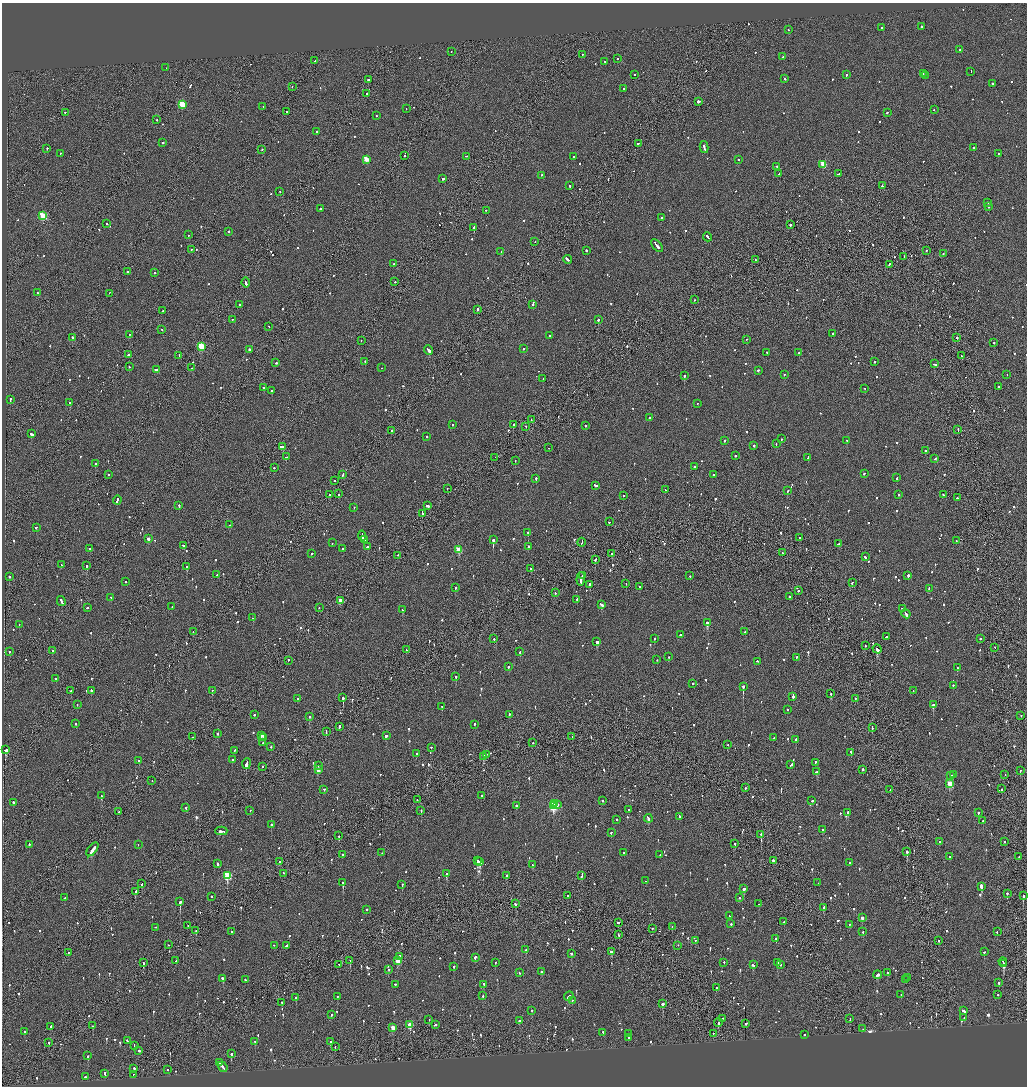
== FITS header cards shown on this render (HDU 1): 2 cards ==
NAXIS1  =                 2050
NAXIS2  =                 2168

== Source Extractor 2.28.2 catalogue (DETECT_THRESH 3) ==
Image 2050 x 2168 px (HDU 1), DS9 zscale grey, zoomed out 1/2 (1 PNG px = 2 x 2 image px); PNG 1029 x 1088 px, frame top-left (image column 2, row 2168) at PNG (2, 3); each listed source drawn as its Kron ellipse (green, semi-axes under 4 px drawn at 4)
Background -0.112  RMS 0.1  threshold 0.312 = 3 sigma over >= 5 px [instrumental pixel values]
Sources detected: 1147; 51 cannot appear on this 1/2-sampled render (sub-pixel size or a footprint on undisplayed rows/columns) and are neither listed nor drawn; of the other 1096, the 500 brightest by FLUX_AUTO listed and drawn (596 fainter detections omitted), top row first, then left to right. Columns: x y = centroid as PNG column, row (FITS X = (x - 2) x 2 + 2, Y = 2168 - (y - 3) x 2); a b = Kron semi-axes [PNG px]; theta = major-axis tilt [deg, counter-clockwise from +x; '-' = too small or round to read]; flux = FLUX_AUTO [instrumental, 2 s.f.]
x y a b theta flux
921 27 2 2 - 270
881 28 2 2 - 120
789 30 2 2 - 80
960 50 2 2 - 130
451 52 2 2 - 140
583 55 2 2 - 90
782 57 2 2 - 80
618 59 2 2 - 120
315 61 2 2 - 350
605 62 2 2 - 140
166 68 2 2 - 210
971 72 2 2 - 160
923 74 2 2 - 87
634 75 2 2 - 140
846 75 2 2 - 140
925 76 2 2 - 91
785 79 2 2 - 530
368 80 2 2 - 120
993 84 2 2 - 140
292 87 2 1 - 80
623 89 2 2 - 110
367 94 2 2 - 190
699 102 4 2 - 670
182 105 3 3 - 840
263 107 2 2 - 80
406 109 2 1 - 96
934 110 2 1 - 100
287 112 2 2 - 320
65 113 2 1 - 350
887 113 2 2 - 100
376 116 2 2 - 170
157 120 2 2 - 170
316 132 2 2 - 87
163 143 2 2 - 150
638 144 3 2 - 100
704 148 6 2 -76 440
973 148 2 2 - 120
47 149 2 1 - 350
262 150 2 2 - 92
60 154 2 2 - 220
998 154 2 2 - 80
404 156 2 1 - 85
466 157 2 1 - 96
573 157 2 2 - 290
366 160 3 3 - 420
738 160 2 2 - 250
823 165 3 3 - 620
777 167 2 2 - 130
778 174 4 1 - 200
838 174 2 2 - 140
541 176 2 2 - 97
443 179 3 2 - 180
570 186 3 2 - 120
882 186 3 2 - 130
280 192 2 2 - 160
987 203 2 2 - 120
989 207 2 2 - 130
321 209 3 2 - 150
486 211 2 1 - 130
43 216 3 3 - 910
661 218 2 2 - 150
107 224 2 2 - 120
790 225 2 2 - 610
474 228 2 2 - 460
228 232 2 2 - 170
189 235 2 2 - 120
708 237 4 2 - 360
535 242 2 1 - 150
657 246 7 2 -50 580
191 250 2 1 - 160
586 251 2 2 - 290
926 251 2 2 - 120
501 252 2 2 - 98
943 254 2 1 - 180
904 257 3 2 - 200
568 260 4 2 - 420
755 260 2 2 - 77
394 264 3 2 - 150
889 265 3 2 - 140
127 272 2 2 - 110
155 273 2 2 - 160
395 282 2 1 - 86
246 283 5 2 - 310
37 293 2 1 - 120
109 294 2 1 - 280
695 300 2 2 - 77
240 305 2 2 - 90
533 305 2 1 - 330
478 310 2 2 - 390
163 311 2 2 - 140
233 320 2 2 - 81
598 320 2 2 - 280
269 327 2 1 - 190
162 330 2 2 - 90
832 334 2 2 - 110
130 335 2 1 - 150
550 336 2 2 - 230
72 338 2 2 - 220
957 338 2 2 - 270
747 340 2 2 - 79
361 341 2 1 - 160
994 343 2 2 - 120
201 347 3 3 - 910
523 349 2 2 - 81
250 350 2 2 - 480
428 350 5 2 - 1300
767 353 2 2 - 93
799 353 2 2 - 93
129 355 2 2 - 810
179 356 3 1 - 84
961 356 3 2 - 190
365 362 2 2 - 130
874 362 2 2 - 150
276 363 2 2 - 120
935 364 3 2 - 140
129 367 2 2 - 130
192 368 2 2 - 82
382 368 2 1 - 100
156 370 3 2 - 250
758 371 2 2 - 140
784 375 2 2 - 110
1007 375 2 2 - 140
684 376 2 2 - 640
543 379 2 2 - 100
998 387 2 2 - 370
264 388 2 2 - 99
865 389 2 2 - 84
272 391 2 2 - 500
10 400 3 2 - 140
70 403 2 2 - 260
697 404 2 2 - 79
649 418 2 2 - 180
531 420 2 1 - 110
452 425 2 2 - 130
513 425 2 2 - 140
586 426 2 2 - 93
526 427 2 1 - 78
958 430 3 1 - 110
391 431 2 1 - 98
31 434 3 2 - 330
426 437 2 2 - 91
782 439 2 2 - 150
724 441 3 2 - 170
847 441 2 1 - 170
776 444 2 2 - 79
754 446 2 2 - 150
282 447 4 2 - 460
549 448 2 2 - 190
925 451 2 2 - 230
735 456 2 2 - 220
286 457 3 2 - 170
495 458 2 1 - 350
808 458 2 2 - 160
935 459 2 2 - 120
515 461 2 2 - 90
95 464 2 2 - 100
695 467 3 2 - 140
274 468 2 2 - 86
864 474 3 2 - 100
108 475 2 1 - 140
343 475 3 2 - 150
714 475 2 2 - 100
897 478 3 2 - 180
536 479 2 2 - 140
335 481 2 1 - 100
596 486 3 2 - 260
447 489 2 1 - 82
665 490 2 2 - 220
788 491 3 2 - 150
338 494 2 2 - 110
330 495 2 2 - 100
899 495 2 2 - 130
943 495 2 2 - 79
623 496 2 2 - 140
957 498 2 2 - 160
117 500 4 2 - 360
179 506 2 2 - 400
427 506 3 2 - 280
354 508 2 2 - 89
422 514 3 1 - 420
609 522 2 2 - 90
230 525 3 2 - 160
36 528 2 2 - 100
528 533 2 2 - 310
362 536 5 2 - 290
799 538 3 2 - 160
148 539 2 2 - 120
365 540 2 2 - 110
493 540 2 2 - 1100
956 541 2 2 - 88
332 543 2 2 - 110
582 543 4 1 - 280
838 544 2 2 - 140
183 546 3 2 - 150
367 547 3 2 - 210
529 547 2 2 - 140
90 549 2 2 - 190
343 549 2 2 - 220
459 550 3 3 - 570
782 553 2 1 - 130
312 554 2 2 - 95
612 554 2 2 - 410
398 556 2 1 - 110
865 557 3 2 - 120
595 560 3 1 - 250
61 565 2 2 - 88
86 566 2 2 - 680
187 567 2 2 - 550
531 569 2 2 - 150
217 575 2 2 - 150
582 576 3 1 - 290
690 576 2 2 - 91
908 576 3 2 - 480
9 577 2 2 - 88
581 579 6 2 86 490
126 582 2 2 - 110
852 583 2 2 - 98
626 584 2 1 - 140
589 585 2 2 - 520
639 587 2 2 - 110
455 588 2 2 - 420
929 589 2 2 - 83
798 591 2 2 - 100
555 593 2 2 - 180
790 597 2 2 - 87
111 598 2 2 - 110
577 600 2 2 - 83
340 601 3 2 - 200
61 602 5 2 - 350
601 605 4 2 - 290
172 607 2 2 - 80
87 608 3 2 - 97
319 608 2 2 - 130
902 609 3 2 - 170
402 610 2 2 - 520
906 614 5 2 - 350
253 618 2 2 - 92
707 623 3 2 - 860
19 625 2 2 - 86
193 632 2 1 - 170
745 632 2 2 - 120
681 635 2 2 - 300
886 637 2 1 - 180
494 639 2 2 - 240
654 639 2 2 - 200
980 639 2 2 - 190
597 642 2 2 - 580
865 646 2 1 - 120
995 648 2 1 - 78
877 649 5 2 - 850
406 650 2 1 - 89
52 651 2 2 - 230
10 652 2 2 - 280
520 652 2 2 - 100
669 657 2 2 - 88
796 658 2 2 - 150
657 660 2 2 - 120
288 661 2 2 - 150
758 662 2 2 - 150
509 667 2 2 - 240
957 668 2 2 - 410
456 677 2 2 - 450
56 679 2 2 - 270
693 684 2 2 - 250
953 686 2 2 - 89
743 687 2 2 - 4100
71 691 2 2 - 180
91 691 2 2 - 550
212 691 2 1 - 190
913 691 2 1 - 86
831 694 2 2 - 150
793 697 3 2 - 440
343 698 2 2 - 720
297 699 2 2 - 110
855 699 2 2 - 100
77 705 2 2 - 130
933 705 2 2 - 770
442 707 2 2 - 180
788 710 2 2 - 210
254 715 2 2 - 150
509 715 2 2 - 210
1021 716 2 2 - 94
309 717 2 2 - 770
76 724 2 2 - 81
475 725 2 2 - 160
340 727 3 1 - 190
872 728 3 1 - 200
326 732 3 1 - 160
218 734 2 2 - 220
261 736 4 2 - 260
386 736 3 2 - 540
192 737 2 2 - 120
572 737 2 2 - 100
263 738 2 2 - 130
774 738 2 2 - 220
795 740 2 2 - 280
263 743 2 2 - 78
532 743 2 2 - 98
728 745 2 1 - 500
271 747 2 2 - 96
431 748 2 2 - 110
5 750 3 2 - 2000
234 751 2 2 - 85
851 753 3 2 - 210
416 754 2 2 - 160
486 755 3 1 - 180
484 757 3 2 - 240
232 760 2 2 - 130
139 761 2 2 - 1000
815 763 3 2 - 170
246 764 5 2 - 2200
791 765 4 2 - 290
318 766 2 2 - 99
262 767 2 2 - 91
318 770 3 3 - 200
863 770 2 2 - 290
1020 771 2 2 - 100
817 772 3 2 - 360
953 775 2 2 - 450
1005 775 2 1 - 220
950 776 2 2 - 370
152 781 2 2 - 130
950 784 3 3 - 550
745 788 2 2 - 80
1001 789 2 1 - 570
324 790 2 2 - 100
890 790 2 1 - 78
101 796 2 2 - 360
481 796 2 1 - 100
417 800 2 2 - 84
603 801 2 2 - 78
812 801 2 2 - 200
13 803 2 2 - 170
555 804 3 2 - 440
557 805 2 2 - 490
516 806 2 2 - 160
553 806 4 3 - 1700
186 808 2 2 - 360
628 810 2 2 - 96
250 811 2 2 - 91
421 811 2 2 - 190
119 812 2 1 - 110
848 813 2 2 - 510
978 813 2 2 - 1100
679 817 3 2 - 170
648 819 4 2 - 330
617 820 2 2 - 240
983 821 2 2 - 170
271 825 2 2 - 190
822 830 2 2 - 130
221 831 6 2 1 410
611 833 2 2 - 130
761 835 2 1 - 7800
339 836 2 2 - 180
939 842 2 2 - 95
1005 842 2 2 - 110
735 844 2 2 - 95
29 845 2 2 - 180
138 845 2 2 - 100
92 850 8 2 52 620
907 852 2 2 - 1200
382 853 2 2 - 99
624 853 2 2 - 230
342 855 2 2 - 350
660 855 2 2 - 85
949 857 2 2 - 88
1019 857 2 1 - 95
477 861 3 2 - 870
773 861 3 2 - 170
280 862 2 2 - 160
479 862 4 2 - 1700
850 863 2 2 - 140
217 864 2 2 - 430
533 865 2 2 - 110
283 874 2 1 - 95
447 874 2 2 - 1400
227 876 4 3 - 1200
507 876 2 2 - 160
581 876 2 2 - 110
646 881 2 2 - 120
343 883 3 2 - 560
818 883 2 2 - 110
142 884 4 2 - 180
402 885 3 2 - 190
981 887 4 2 - 500
744 889 3 2 - 1300
135 892 3 2 - 400
1007 894 2 2 - 330
567 896 2 2 - 140
212 897 2 2 - 280
1023 897 3 2 - 830
64 898 2 2 - 130
739 898 2 2 - 87
180 902 3 2 - 590
515 904 3 2 - 81
759 904 2 2 - 87
824 908 3 2 - 190
367 910 2 1 - 620
729 916 2 2 - 160
862 918 3 2 - 91
784 922 2 2 - 82
618 923 2 2 - 150
731 924 2 2 - 190
849 925 2 1 - 100
188 926 2 1 - 130
672 927 2 1 - 84
156 928 2 2 - 93
652 929 2 2 - 88
196 931 2 2 - 670
231 932 2 1 - 80
863 932 2 2 - 150
997 932 2 2 - 88
619 935 3 1 - 160
776 939 2 2 - 130
695 941 2 2 - 78
939 941 2 1 - 180
169 945 2 1 - 79
274 946 2 2 - 110
287 946 3 2 - 240
678 946 2 2 - 110
526 950 2 2 - 190
611 952 3 2 - 480
984 952 3 2 - 100
68 953 2 1 - 82
571 954 2 2 - 140
399 957 3 2 - 220
475 958 3 2 - 360
176 961 2 2 - 120
350 961 2 1 - 180
397 961 3 3 - 320
1003 962 4 2 - 540
143 963 2 2 - 240
495 963 2 2 - 110
724 963 2 2 - 170
777 963 3 2 - 170
1004 964 4 1 - 750
339 965 2 2 - 110
753 965 3 2 - 250
780 965 2 2 - 93
454 967 3 2 - 120
388 970 2 2 - 85
541 972 2 2 - 550
519 973 2 2 - 100
888 973 2 2 - 80
878 975 4 2 - 280
908 978 2 2 - 120
223 979 3 2 - 340
245 980 2 2 - 120
905 980 2 1 - 170
999 983 2 2 - 93
395 985 2 2 - 240
484 985 2 2 - 96
717 988 2 2 - 79
901 995 2 2 - 81
998 995 2 2 - 81
483 996 3 2 - 140
337 997 2 2 - 120
569 997 5 2 - 560
296 998 2 2 - 210
572 1001 2 2 - 160
282 1003 2 2 - 150
662 1004 2 2 - 2700
532 1011 2 2 - 150
963 1011 3 2 - 380
332 1015 2 2 - 110
964 1018 2 2 - 79
722 1019 2 1 - 100
850 1019 2 2 - 210
429 1020 2 2 - 140
519 1021 2 2 - 180
718 1023 4 2 - 400
746 1024 2 2 - 110
410 1025 3 3 - 380
435 1025 3 2 - 130
93 1026 2 2 - 120
51 1027 2 2 - 490
393 1028 3 3 - 300
863 1029 2 2 - 78
25 1032 2 2 - 81
603 1033 2 2 - 180
628 1034 2 2 - 200
713 1034 2 1 - 92
804 1035 2 2 - 79
628 1038 2 2 - 83
127 1041 2 2 - 180
255 1042 2 2 - 150
331 1042 2 2 - 120
49 1043 2 2 - 83
134 1046 2 2 - 120
335 1047 2 1 - 100
138 1051 3 2 - 190
231 1054 3 2 - 320
88 1056 2 2 - 260
220 1063 2 2 - 140
223 1067 5 2 - 790
134 1069 2 2 - 310
168 1070 2 2 - 83
105 1074 3 2 - 360
133 1075 2 1 - 380
85 1077 2 2 - 100
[596 fainter detections neither listed nor drawn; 51 sub-pixel or undisplayed-footprint detections neither listed nor drawn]